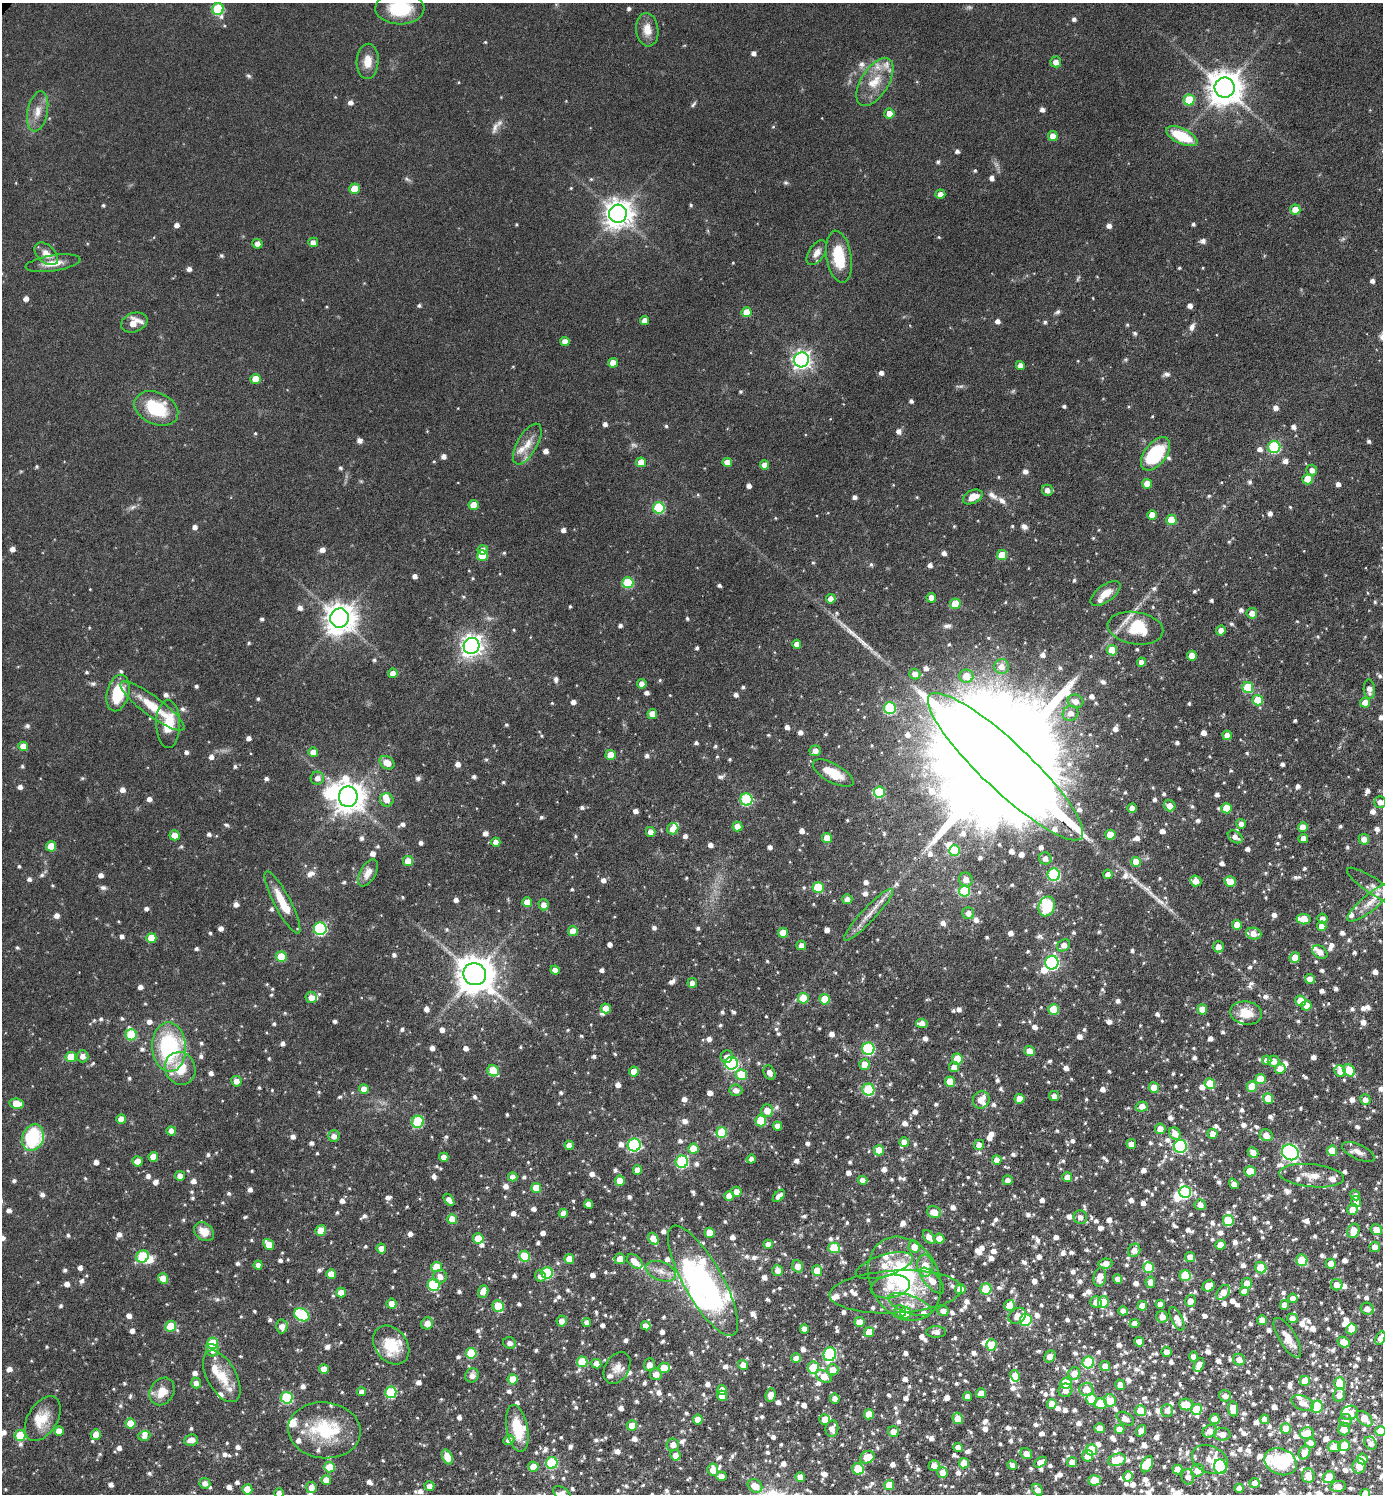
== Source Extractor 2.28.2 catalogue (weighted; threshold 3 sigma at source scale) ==
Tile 6 of 4 x 4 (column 2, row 2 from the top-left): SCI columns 1538-2918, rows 2991-4482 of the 5984 x 5981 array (HDU 1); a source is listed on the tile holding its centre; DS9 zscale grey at full resolution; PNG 1385 x 1496 px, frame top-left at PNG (2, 3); each listed source drawn as its Kron ellipse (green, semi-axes under 4 px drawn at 4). Shown black and unused: <1% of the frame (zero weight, under 3 of 6 exposures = <1% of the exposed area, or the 3 px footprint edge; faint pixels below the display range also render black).
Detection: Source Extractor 2.28.2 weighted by HDU 2 'WHT'; one run over the whole footprint, this tile lists its part. Background 0.081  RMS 0.004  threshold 0.0163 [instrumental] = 3 sigma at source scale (4.09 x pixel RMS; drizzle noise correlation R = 1.36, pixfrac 0.8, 0.05/0.05 arcsec/px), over >= 5 px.
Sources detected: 1673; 6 too faint to see at this stretch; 13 inside a brighter object's white glare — neither listed nor drawn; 87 inside a brighter listed object's ellipse — not listed separately; of the other 1567, all 500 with FLUX_AUTO >= 2.38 (the completeness limit of this list) listed and drawn (1067 fainter detections not listed), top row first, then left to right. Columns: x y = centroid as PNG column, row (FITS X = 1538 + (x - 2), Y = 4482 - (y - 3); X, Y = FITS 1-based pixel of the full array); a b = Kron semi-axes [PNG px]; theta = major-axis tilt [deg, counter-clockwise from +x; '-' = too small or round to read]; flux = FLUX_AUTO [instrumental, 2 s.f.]
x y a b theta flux
400 8 24 16 -1 19
218 9 6 5 - 25
647 30 17 11 -83 4.9
368 61 17 11 87 5.3
1056 62 5 5 - 2.8
875 82 27 13 58 9.6
1225 88 10 10 - 810
1189 100 5 5 - 13
38 111 20 10 79 4.9
889 113 5 5 - 3.8
1053 136 5 4 - 3.7
1182 136 17 7 -26 15
354 189 5 5 - 7.2
940 194 5 4 - 3.2
1295 210 5 5 - 5.8
618 214 9 9 - 480
313 242 5 4 - 2.4
257 244 5 5 - 2.5
817 253 14 8 56 3.1
46 254 14 8 -42 3.6
839 257 26 12 -81 15
53 263 27 8 9 5.2
746 312 5 5 - 6.9
645 321 4 4 - 3
134 322 13 9 21 5.8
565 341 4 4 - 3
802 360 7 7 - 160
613 363 5 4 - 4.4
1020 366 4 4 - 2.6
255 379 5 5 - 5.6
156 408 23 16 -24 20
527 444 23 10 60 5.4
1274 447 6 6 - 34
1156 454 19 11 53 28
641 462 5 5 - 4.9
727 462 5 4 - 3.4
764 465 4 4 - 3.1
1312 470 5 5 - 2.5
1308 479 5 5 - 8.7
1147 484 5 5 - 5
1047 490 6 5 - 2.5
973 497 10 6 25 4.7
473 505 5 5 - 5
659 508 6 6 - 26
1152 515 5 5 - 4.4
1171 520 5 5 - 12
483 550 5 4 - 2.7
1002 555 5 5 - 8.7
482 556 5 5 - 9.2
628 583 5 5 - 21
1105 593 17 8 37 5.1
931 598 5 4 - 3.6
831 599 5 4 - 2.6
955 604 5 5 - 10
1252 613 5 5 - 3
340 618 9 9 - 620
1135 628 28 16 -9 13
1221 630 5 4 - 3
797 644 4 4 - 2.4
471 646 8 7 - 260
1112 650 5 5 - 7.8
1192 656 5 5 - 4
1142 662 4 4 - 2.4
1001 666 7 7 - 3
393 673 5 4 - 3.2
915 674 5 5 - 2.6
966 676 7 6 - 5.5
642 684 5 5 - 2.4
1248 688 5 5 - 16
1369 689 10 5 -86 2.4
118 693 19 11 76 15
1258 700 5 5 - 9.9
1075 701 8 6 -18 3.2
1365 703 5 5 - 4.7
152 706 39 9 -36 12
890 708 6 6 - 34
1071 713 8 7 - 2.9
652 714 5 5 - 3.7
168 724 24 12 -90 13
1227 735 4 4 - 2.4
23 746 5 4 - 4.7
815 751 5 5 - 2.6
313 752 5 5 - 3.5
611 755 5 5 - 5.8
387 763 8 6 -34 5.1
1006 767 104 24 -43 35000
833 773 22 9 -29 8.9
317 778 6 6 - 2.6
879 792 5 5 - 21
348 797 10 9 - 610
387 800 7 6 - 2.8
746 800 6 6 - 35
1380 802 6 6 - 2.6
1170 806 6 5 - 3.2
1132 808 4 4 - 3.3
1226 808 5 5 - 8.6
1241 824 5 4 - 2.5
737 826 5 5 - 4
1303 827 5 5 - 3.7
673 829 6 5 - 4.9
651 832 5 5 - 2.8
174 835 5 5 - 4.9
1110 835 5 5 - 9.4
1235 837 8 5 -34 2.5
827 838 5 5 - 5.7
1303 839 5 4 - 3
1364 839 5 5 - 3.4
496 842 5 4 - 2.8
51 846 5 5 - 7.1
955 851 5 5 - 15
1045 858 6 6 - 2.8
408 861 5 5 - 5.9
1136 862 5 5 - 6.6
368 873 15 8 61 3.5
1108 874 5 4 - 2.6
1054 875 6 6 - 39
966 880 7 6 - 2.9
1196 881 6 5 - 3.9
1230 882 6 5 - 8.6
1373 886 31 7 -34 3.9
818 887 5 5 - 12
965 891 5 5 - 23
847 899 5 5 - 2.4
282 902 35 8 -62 11
527 902 5 5 - 5.2
1370 902 29 8 39 6.1
544 905 5 5 - 2.9
1047 906 10 8 70 16
968 913 6 6 - 2.5
869 915 35 7 47 5.6
1304 919 7 5 -8 10
1323 919 5 5 - 2.5
1237 925 5 5 - 6.4
1322 926 5 4 - 3.2
320 929 6 6 - 46
573 931 5 5 - 4.9
783 933 5 5 - 6.4
1254 933 8 6 -9 4.1
151 938 5 5 - 7.9
801 945 5 4 - 2.4
1064 945 7 5 38 3.2
1218 947 5 5 - 3.4
1320 952 8 6 -35 2.9
281 957 5 5 - 10
1295 958 5 5 - 4.7
1052 963 7 6 - 75
555 970 4 4 - 2.4
475 974 11 11 - 1000
1310 979 5 4 - 3.9
692 983 5 4 - 2.6
311 997 6 5 - 2.7
803 998 5 5 - 11
824 999 5 5 - 8.4
1301 1001 5 5 - 8.8
1306 1005 5 5 - 2.8
606 1008 5 5 - 4.3
1054 1009 5 5 - 11
1202 1009 5 5 - 5.3
1246 1013 16 11 -8 7.5
922 1023 6 5 - 3.4
131 1035 5 5 - 19
169 1047 25 17 -87 43
868 1049 6 6 - 39
1030 1051 5 5 - 4.6
82 1056 6 6 - 2.4
71 1057 5 5 - 8.6
727 1057 6 6 - 2.4
957 1059 5 5 - 6.6
1267 1060 5 4 - 2.5
1274 1061 6 5 - 3.7
731 1063 6 6 - 49
864 1064 5 5 - 5.6
954 1067 5 5 - 3.7
180 1068 17 15 -67 10
1280 1069 5 5 - 5.2
1349 1070 7 5 -45 12
493 1071 6 5 - 13
1340 1071 6 5 - 3.5
634 1072 5 5 - 5.5
769 1072 7 5 -65 2.5
741 1075 5 5 - 13
1260 1079 5 5 - 8.9
236 1081 5 5 - 2.9
950 1082 5 5 - 8.4
1210 1084 5 5 - 9.4
1252 1086 5 5 - 10
1154 1088 5 5 - 5.4
364 1089 5 5 - 3.7
868 1089 6 6 - 27
736 1090 6 5 - 2.6
1054 1096 5 5 - 2.6
1268 1098 5 5 - 6.6
1019 1099 5 5 - 6.8
981 1100 9 8 - 5.5
1365 1100 5 5 - 2.6
17 1103 7 5 -9 8
1142 1106 6 5 - 4.4
767 1111 6 6 - 4.6
121 1119 5 5 - 4
761 1121 5 5 - 15
418 1122 6 6 - 23
777 1126 4 4 - 3.1
1160 1129 5 5 - 3.7
171 1131 5 4 - 3
722 1132 5 5 - 16
1175 1133 6 5 - 3.9
1213 1134 5 5 - 3.1
1266 1135 6 5 - 4
334 1136 6 5 - 2.6
33 1138 14 10 70 30
904 1142 5 5 - 3
1131 1144 5 5 - 3.2
569 1145 4 4 - 2.8
634 1145 6 6 - 55
979 1145 5 5 - 3
1180 1146 6 6 - 49
693 1149 5 5 - 6.8
879 1150 5 5 - 5.6
1332 1151 5 5 - 8.2
1253 1152 5 5 - 3.7
1290 1152 9 7 -32 110
1358 1152 18 7 -25 2.8
153 1157 5 5 - 5.3
444 1157 4 4 - 3
751 1159 4 4 - 2.5
997 1160 5 4 - 3.5
138 1161 5 5 - 4.7
682 1162 6 6 - 36
637 1170 5 4 - 3.2
1250 1171 6 5 - 7.8
180 1176 5 5 - 2.5
1312 1176 32 11 -6 6.2
513 1177 5 4 - 2.5
1067 1177 5 5 - 4.1
863 1180 5 4 - 3.8
1008 1180 5 5 - 2.5
620 1181 5 5 - 7.1
1234 1184 5 4 - 2.5
536 1188 5 5 - 8.5
736 1192 5 5 - 3.7
1185 1192 6 6 - 32
1355 1195 5 5 - 2.4
729 1196 5 5 - 3.7
779 1196 7 4 45 3
449 1200 7 4 -54 2.5
1356 1202 6 5 - 3
588 1204 4 4 - 3
1200 1205 6 5 - 3.2
1352 1209 5 5 - 2.7
934 1212 7 5 -18 4.8
563 1213 4 4 - 2.5
1080 1217 7 6 - 2.4
452 1219 5 5 - 6.7
1228 1220 5 5 - 15
1376 1230 5 5 - 4.6
321 1231 5 5 - 7.5
1353 1231 7 5 69 6.6
204 1232 11 8 -38 5.5
710 1233 5 5 - 7.3
929 1237 8 5 -57 2.8
478 1238 5 5 - 9.6
653 1239 7 4 -59 5.2
939 1239 5 5 - 4.4
269 1244 6 4 -49 5.4
768 1244 5 4 - 2.8
1220 1245 5 5 - 5
914 1247 6 5 - 4.7
1375 1247 5 5 - 2.9
381 1248 5 5 - 3.4
834 1248 6 5 - 12
1134 1250 7 6 - 3.6
525 1256 5 5 - 15
143 1257 6 6 - 26
1190 1257 5 5 - 3.2
569 1259 5 5 - 6.3
620 1259 5 5 - 4.8
1302 1260 5 5 - 21
635 1261 9 5 -42 4.9
1105 1263 7 5 8 3.1
1331 1264 5 5 - 4.5
258 1265 4 4 - 2.4
798 1266 6 5 - 4.2
884 1266 29 10 17 8
925 1266 11 7 -84 5.8
436 1267 5 5 - 8.5
1149 1267 5 5 - 15
1261 1268 6 5 - 14
778 1270 5 5 - 2.8
661 1271 16 9 -21 3.8
817 1271 5 5 - 6.4
547 1273 5 5 - 25
331 1274 5 5 - 5
540 1276 6 5 - 3
1185 1276 5 5 - 15
440 1277 7 6 - 2.6
1100 1277 10 6 78 5.3
163 1278 5 5 - 5
905 1279 44 34 -62 48
1118 1279 5 4 - 3.2
703 1281 62 19 -61 47
932 1281 16 7 -48 4.4
1150 1282 6 5 - 3.2
1247 1283 5 5 - 4.5
434 1285 6 6 - 32
1337 1285 6 5 - 3.6
890 1286 20 11 10 8.5
1209 1286 6 5 - 8.3
960 1289 5 5 - 4.6
986 1289 5 5 - 16
1244 1291 5 5 - 5.1
483 1292 6 5 - 4.2
896 1292 66 21 3 23
1223 1292 8 5 53 4.6
341 1293 5 5 - 4.4
1293 1298 4 4 - 3.2
1190 1301 6 5 - 3
1096 1302 5 5 - 3.7
1103 1302 6 5 - 12
392 1304 5 5 - 3.4
1160 1304 4 4 - 2.4
910 1305 23 9 -20 5.7
1009 1305 5 5 - 4.9
1284 1305 5 4 - 4
498 1306 6 5 - 14
1142 1306 5 5 - 5
1367 1309 6 6 - 2.9
900 1311 6 6 - 2.6
943 1311 5 5 - 2.6
1123 1311 5 4 - 2.7
906 1313 6 5 - 12
302 1315 8 6 -33 35
1017 1316 9 7 35 4.2
1162 1317 6 5 - 2.9
1292 1318 5 5 - 2.9
1177 1319 13 5 -65 3.3
1026 1320 6 6 - 31
1262 1320 5 4 - 4.6
562 1321 5 5 - 2.8
587 1322 4 4 - 2.6
859 1322 5 5 - 5.8
427 1323 6 6 - 3.6
1135 1323 5 4 - 2.8
171 1326 5 5 - 11
282 1326 7 6 - 3.3
646 1326 5 4 - 3.3
804 1329 4 4 - 2.8
1352 1329 5 5 - 3.8
869 1332 5 5 - 6.5
936 1332 10 5 0 2.4
1287 1338 22 8 -59 4.9
1380 1338 7 4 63 2.6
1139 1342 5 5 - 5.7
1343 1342 6 5 - 6.5
213 1343 5 5 - 15
510 1343 6 5 - 2.4
391 1345 21 16 -52 12
991 1345 5 5 - 13
212 1350 6 6 - 2.8
1166 1352 5 5 - 2.9
471 1353 5 5 - 18
830 1354 7 6 - 45
1050 1356 6 5 - 3.9
1193 1356 5 4 - 2.5
796 1358 5 5 - 3.5
1239 1360 6 5 - 3.2
582 1362 5 5 - 16
1088 1362 6 5 - 33
596 1364 5 4 - 3.1
649 1365 6 5 - 3.1
743 1365 5 5 - 3.6
1199 1365 7 5 65 4.6
1105 1366 5 4 - 3.7
617 1368 17 12 58 3.5
664 1368 6 5 - 8
813 1368 6 5 - 14
324 1369 5 5 - 4.5
833 1370 5 5 - 5.4
1074 1373 6 6 - 4.7
656 1374 6 6 - 3.4
472 1375 7 6 - 2.8
222 1376 28 14 -61 9.7
824 1376 8 5 -30 6.2
1015 1376 6 4 -61 6.5
513 1379 5 5 - 8.2
1305 1381 5 5 - 5.2
196 1383 5 5 - 2.4
1066 1383 5 5 - 17
1340 1383 6 5 - 15
1120 1385 5 5 - 3.3
1086 1389 7 6 - 4.6
722 1390 5 5 - 3.2
1065 1390 7 6 - 2.7
162 1391 14 11 58 6.4
361 1392 4 4 - 2.4
391 1392 6 5 - 26
981 1393 5 5 - 4
771 1395 7 5 83 3.6
1339 1395 7 5 68 3.1
722 1396 5 5 - 4.7
1225 1396 6 5 - 2.6
967 1397 4 4 - 3.2
287 1398 6 6 - 29
835 1398 5 5 - 2.9
1092 1399 6 5 - 8
1110 1401 6 6 - 6.4
1303 1403 12 7 -23 4
1052 1404 5 5 - 6
1100 1404 6 5 - 12
1186 1404 7 6 - 6.5
1317 1407 6 5 - 22
1196 1409 5 5 - 11
1233 1409 7 5 -83 7.7
1167 1410 6 6 - 2.4
1140 1411 5 5 - 8.6
1350 1413 9 7 19 5.3
869 1414 5 5 - 8.5
958 1418 6 5 - 7.8
43 1419 24 14 59 7.8
825 1419 5 5 - 4.4
1125 1419 9 6 -29 2.6
1215 1419 5 5 - 6.4
1265 1419 5 4 - 3.7
1365 1419 9 6 -43 7.5
698 1420 5 5 - 5.6
1345 1420 6 6 - 2.8
130 1423 5 5 - 7
632 1425 5 5 - 5
517 1428 24 10 -79 12
1100 1428 5 5 - 3.2
832 1429 8 6 82 3.3
1119 1429 5 4 - 4.6
1286 1429 5 5 - 7.5
1344 1429 6 6 - 3.9
324 1430 36 28 -6 26
59 1431 4 4 - 4
1141 1431 6 4 56 2.8
1210 1431 7 6 - 3.7
1380 1431 5 5 - 7.9
893 1432 5 5 - 4.1
1307 1433 7 5 8 7
1222 1434 8 6 0 3.4
96 1435 5 5 - 3.9
20 1436 5 5 - 14
144 1436 6 5 - 2.6
191 1440 7 5 9 3.4
509 1440 6 5 - 2.9
1310 1443 5 5 - 2.6
1371 1443 7 5 -55 2.6
673 1445 6 6 - 2.8
1344 1446 6 5 - 8
958 1447 5 4 - 3
1334 1447 6 5 - 4.5
1092 1450 5 5 - 17
1304 1453 7 5 63 4.3
1026 1454 6 5 - 3.2
675 1455 5 5 - 3.5
1087 1456 5 5 - 4
447 1457 8 5 -69 6.5
867 1457 7 6 - 6.7
1362 1459 5 5 - 3.3
1117 1460 9 6 17 12
1210 1460 19 13 -25 5.4
1040 1462 7 4 33 3.4
1072 1462 5 5 - 4.3
1281 1462 17 13 -24 18
552 1463 6 6 - 33
964 1463 5 5 - 6.6
1147 1464 8 5 64 10
1012 1465 5 4 - 2.7
934 1466 5 5 - 2.7
1359 1466 7 6 - 5.9
330 1467 5 5 - 10
533 1467 5 5 - 6.6
1220 1467 7 6 - 29
858 1469 6 5 - 18
713 1470 6 5 - 4.5
1177 1470 5 5 - 5
1197 1470 7 6 - 3.8
942 1472 5 5 - 4.2
721 1476 5 4 - 3.3
1128 1476 5 4 - 4.9
1308 1476 7 6 - 5.9
800 1477 5 4 - 4.4
1188 1477 8 6 -76 2.7
1329 1477 6 5 - 11
326 1480 5 5 - 4.4
1095 1480 6 5 - 4.8
205 1483 5 5 - 2.8
1254 1483 5 5 - 3
889 1485 5 5 - 7.5
429 1486 5 5 - 2.5
755 1486 8 6 -37 6.1
1338 1486 7 5 10 3.9
311 1487 5 5 - 2.8
1239 1488 5 4 - 2.8
247 1489 5 5 - 7.6
1037 1490 6 4 -59 2.9
279 1493 5 4 - 2.6
562 1494 10 6 -41 5.2
1365 1494 5 5 - 5.2
Isophote crosses this tile's border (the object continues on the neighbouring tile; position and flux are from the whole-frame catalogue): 7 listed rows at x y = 400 8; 1380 802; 1380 1338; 1380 1431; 279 1493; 562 1494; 1365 1494